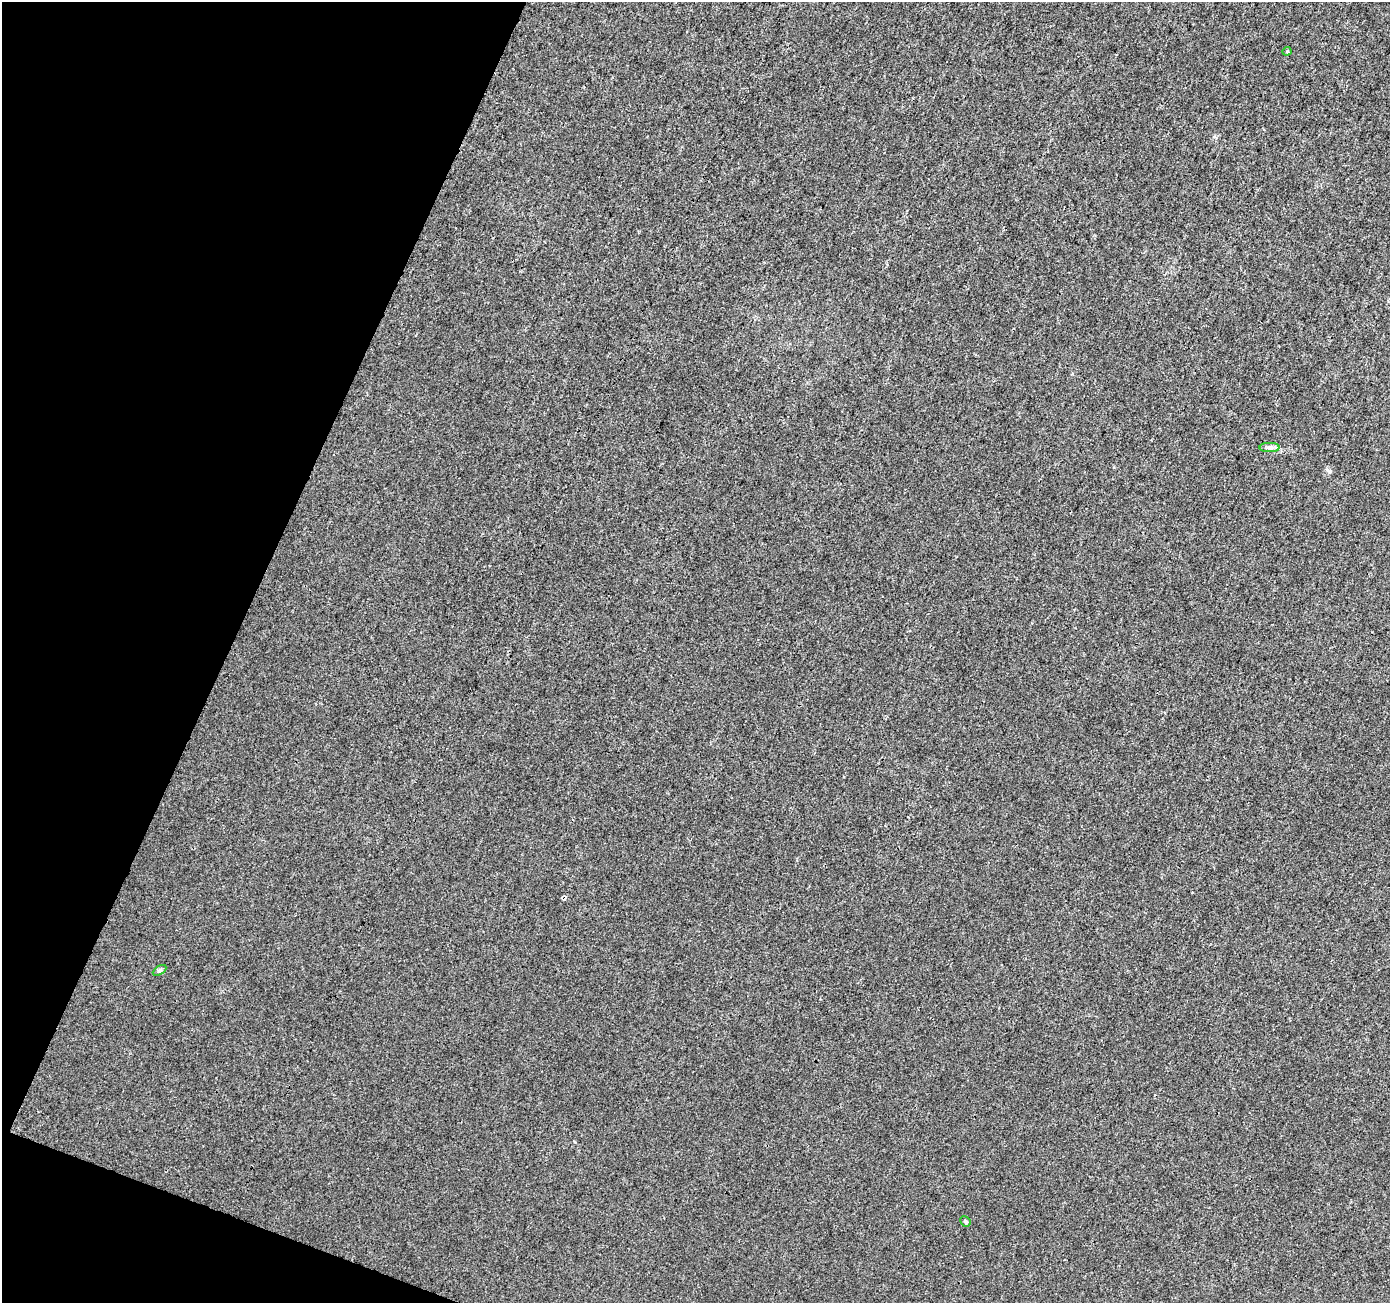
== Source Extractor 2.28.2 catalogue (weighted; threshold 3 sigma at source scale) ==
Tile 9 of 4 x 4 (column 1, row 3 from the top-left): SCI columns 7-1394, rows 1513-2813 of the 5565 x 5694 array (HDU 1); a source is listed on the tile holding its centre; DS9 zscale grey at full resolution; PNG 1392 x 1305 px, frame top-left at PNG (2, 2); each listed source drawn as its Kron ellipse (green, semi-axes under 4 px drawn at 4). Shown black and unused: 19% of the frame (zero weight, under 3 of 4 exposures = <1% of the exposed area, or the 3 px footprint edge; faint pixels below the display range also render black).
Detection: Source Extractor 2.28.2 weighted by HDU 2 'WHT'; one run over the whole footprint, this tile lists its part. Background 0.00203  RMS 0.0032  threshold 0.0146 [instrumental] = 3 sigma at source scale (4.5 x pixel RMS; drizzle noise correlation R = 1.50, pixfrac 1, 0.0396/0.0396 arcsec/px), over >= 5 px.
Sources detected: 5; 1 cosmic-ray / hot-pixel residue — neither listed nor drawn; the other 4 listed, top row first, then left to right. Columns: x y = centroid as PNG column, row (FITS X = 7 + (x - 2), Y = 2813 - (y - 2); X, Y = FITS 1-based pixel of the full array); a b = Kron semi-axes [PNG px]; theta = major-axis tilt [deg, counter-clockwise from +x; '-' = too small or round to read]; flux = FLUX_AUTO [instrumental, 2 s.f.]
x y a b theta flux
1287 51 4 4 - 0.37
1269 447 10 4 0 0.99
160 970 7 4 31 0.6
965 1221 5 4 - 0.6